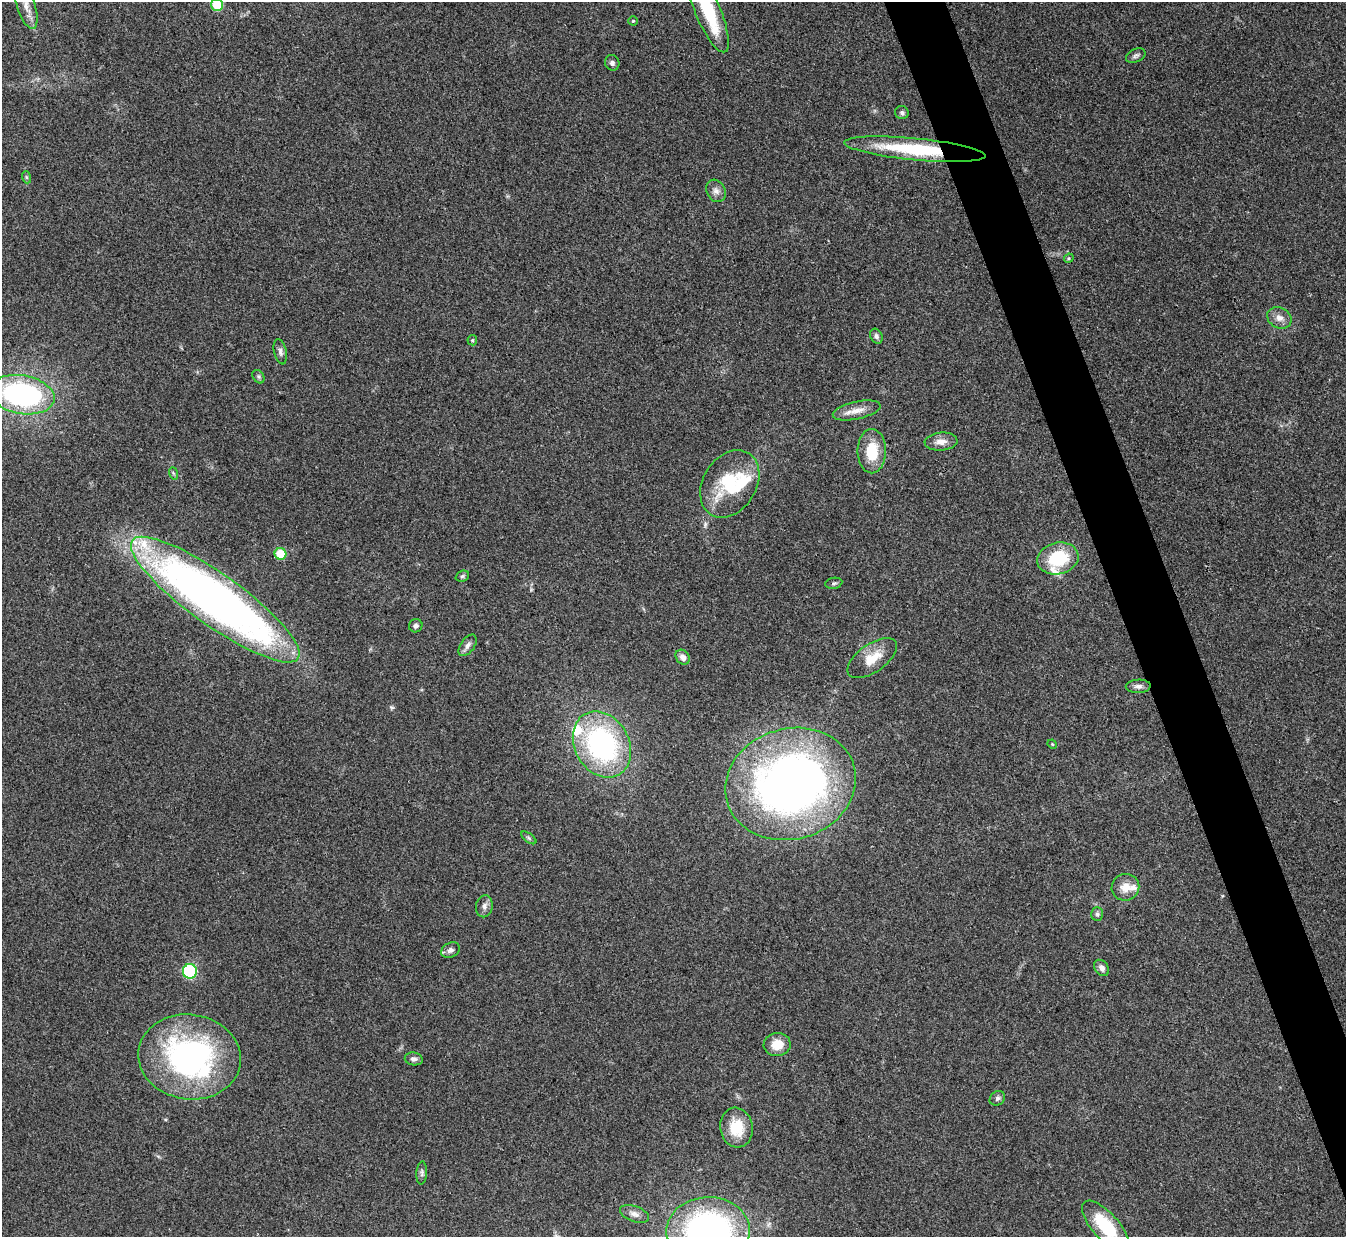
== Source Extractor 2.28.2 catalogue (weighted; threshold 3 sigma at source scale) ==
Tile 6 of 4 x 4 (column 2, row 2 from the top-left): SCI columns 1345-2688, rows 2620-3854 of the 5378 x 5365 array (HDU 1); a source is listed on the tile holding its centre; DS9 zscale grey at full resolution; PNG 1348 x 1239 px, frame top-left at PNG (2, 2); each listed source drawn as its Kron ellipse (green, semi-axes under 4 px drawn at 4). Shown black and unused: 4% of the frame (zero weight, under 3 of 4 exposures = <1% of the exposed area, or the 3 px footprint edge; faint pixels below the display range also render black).
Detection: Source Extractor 2.28.2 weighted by HDU 2 'WHT'; one run over the whole footprint, this tile lists its part. Background 0.15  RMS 0.0071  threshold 0.0321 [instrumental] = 3 sigma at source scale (4.5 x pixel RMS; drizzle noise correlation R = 1.50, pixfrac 1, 0.05/0.05 arcsec/px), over >= 5 px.
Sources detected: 58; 1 inside a brighter object's white glare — neither listed nor drawn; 6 inside a brighter listed object's ellipse — not listed separately; the other 51 listed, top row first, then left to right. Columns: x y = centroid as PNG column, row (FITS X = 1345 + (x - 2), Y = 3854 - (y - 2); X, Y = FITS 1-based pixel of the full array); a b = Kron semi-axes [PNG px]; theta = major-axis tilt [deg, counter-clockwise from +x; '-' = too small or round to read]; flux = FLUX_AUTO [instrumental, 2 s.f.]
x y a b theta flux
217 5 6 6 - 31
26 6 24 9 -73 8.6
707 9 46 12 -68 41
633 21 4 4 - 0.89
1136 56 10 6 24 2
612 63 8 7 - 2.1
902 113 7 6 - 1.7
915 149 71 11 -6 58
26 177 6 4 -72 0.87
716 191 12 9 -61 4
1069 258 5 4 - 0.83
1279 318 12 10 -30 5.3
876 336 8 6 -59 1.9
472 340 5 5 - 0.95
280 352 13 6 -77 2.6
258 377 7 5 -55 1.3
22 395 33 19 -10 140
857 410 24 9 12 7.8
941 442 16 9 3 6
872 451 22 14 90 23
173 473 6 4 -71 0.95
730 484 36 26 57 48
280 554 6 6 - 25
1058 558 21 16 13 35
462 576 7 5 22 1.2
834 583 8 5 10 1.5
215 600 102 25 -35 530
416 626 7 6 - 2.1
468 645 12 7 55 3.1
683 657 8 6 -51 4.5
872 658 28 14 35 15
1138 686 12 6 2 2.8
602 744 35 27 -60 140
1052 744 5 4 - 0.72
791 784 66 55 16 470
529 838 9 4 -36 1.4
1125 887 14 13 - 8.8
484 906 11 8 78 3.4
1097 914 7 6 - 1.5
450 950 10 7 28 2.7
1102 968 9 6 -50 3
190 971 7 7 - 67
777 1045 13 11 8 11
189 1057 51 42 -9 170
414 1059 9 6 -10 2.6
997 1098 8 6 36 2
736 1128 20 16 -82 21
422 1173 11 5 86 1.9
634 1214 15 7 -20 4.2
1105 1226 32 13 -48 36
708 1231 42 34 1 240
Overlapping masked pixels (flux is a lower limit): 2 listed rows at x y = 915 149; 215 600
Isophote crosses this tile's border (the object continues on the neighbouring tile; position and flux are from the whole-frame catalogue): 6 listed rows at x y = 217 5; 26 6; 707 9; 22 395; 1105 1226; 708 1231